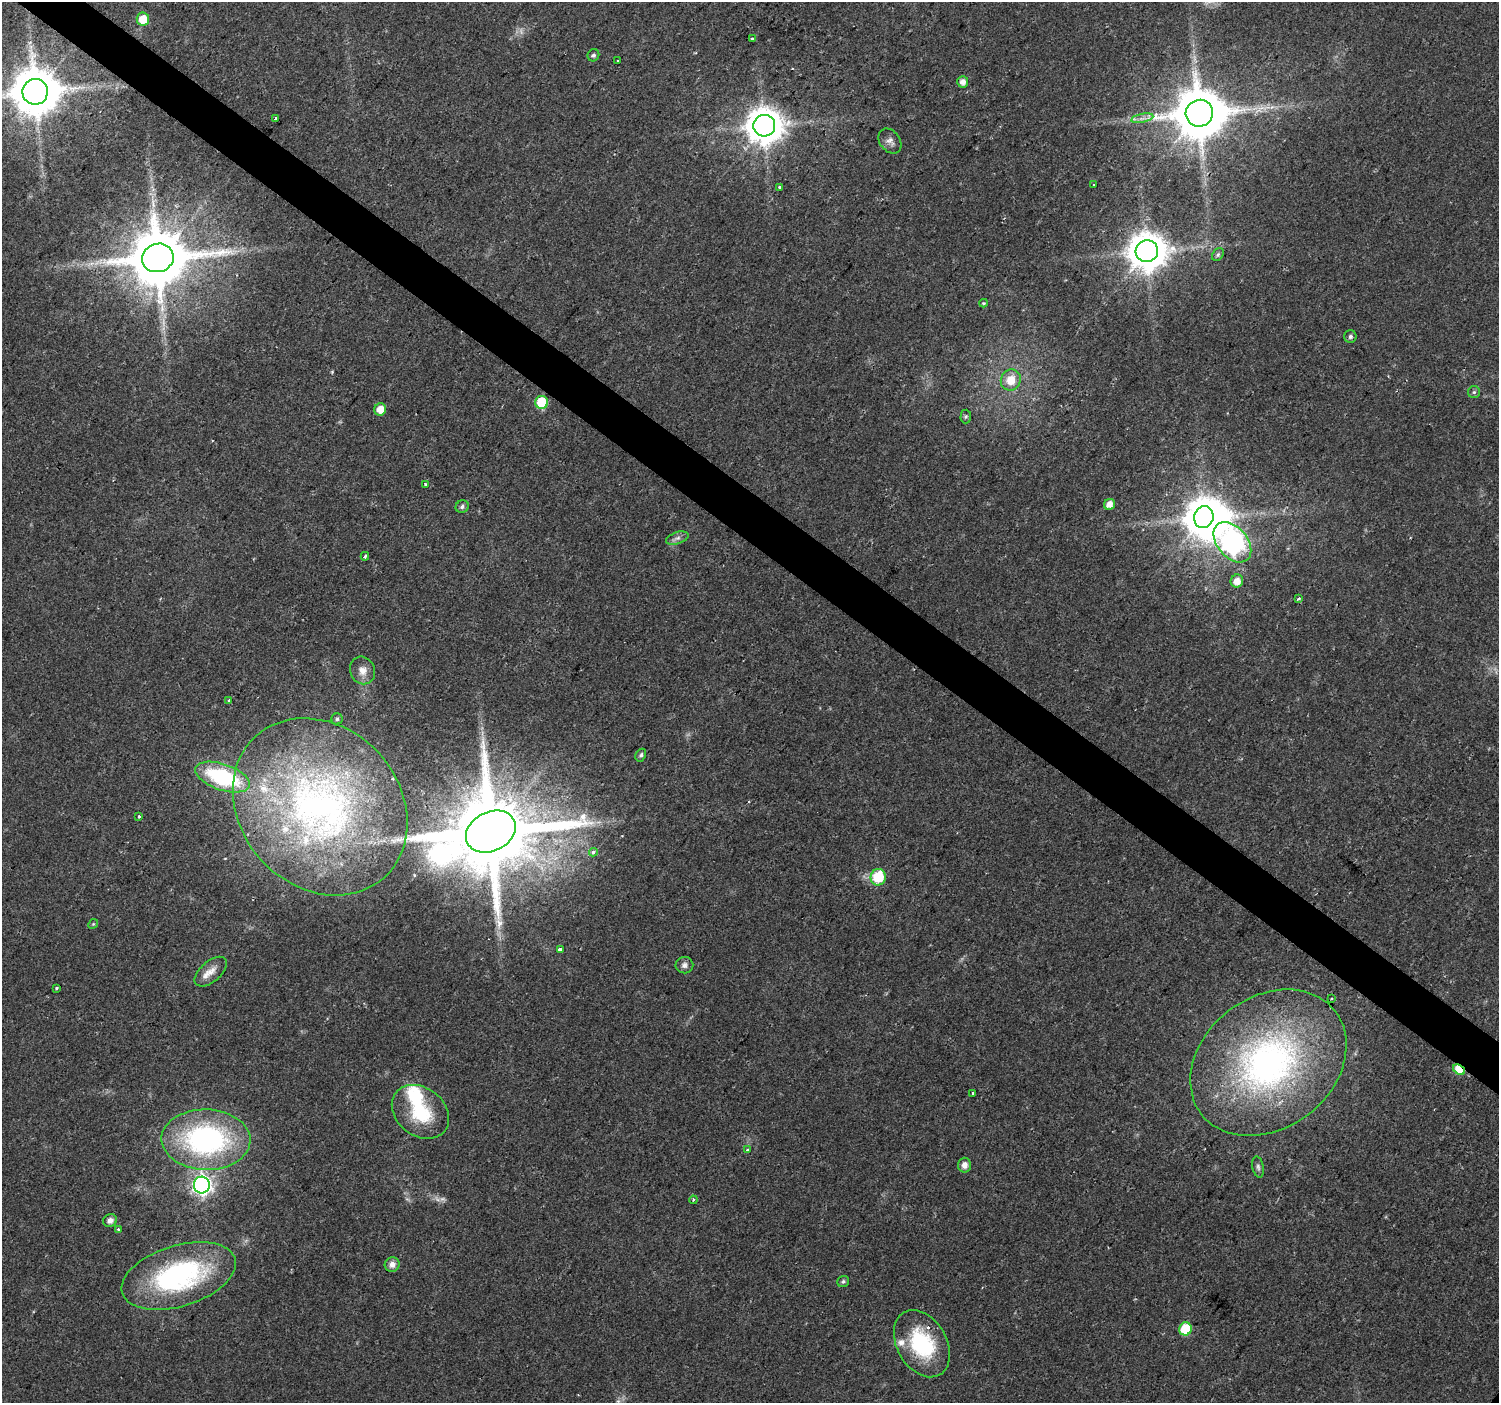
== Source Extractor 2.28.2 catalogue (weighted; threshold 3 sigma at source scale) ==
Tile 11 of 4 x 4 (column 3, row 3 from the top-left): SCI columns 2993-4489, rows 1576-2976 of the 5992 x 6024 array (HDU 1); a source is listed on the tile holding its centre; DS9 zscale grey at full resolution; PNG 1501 x 1405 px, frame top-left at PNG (2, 2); each listed source drawn as its Kron ellipse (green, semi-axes under 4 px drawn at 4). Shown black and unused: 4% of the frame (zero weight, under 2 of 3 exposures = <1% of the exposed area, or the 3 px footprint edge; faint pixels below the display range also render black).
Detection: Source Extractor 2.28.2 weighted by HDU 2 'WHT'; one run over the whole footprint, this tile lists its part. Background 0.0237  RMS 0.003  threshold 0.0134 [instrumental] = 3 sigma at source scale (4.5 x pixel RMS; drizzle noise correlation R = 1.50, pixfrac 1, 0.0396/0.0396 arcsec/px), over >= 5 px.
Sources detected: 78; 4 too faint to see at this stretch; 2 inside a brighter object's white glare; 1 cosmic-ray / hot-pixel residue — neither listed nor drawn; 6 inside a brighter listed object's ellipse — not listed separately; the other 65 listed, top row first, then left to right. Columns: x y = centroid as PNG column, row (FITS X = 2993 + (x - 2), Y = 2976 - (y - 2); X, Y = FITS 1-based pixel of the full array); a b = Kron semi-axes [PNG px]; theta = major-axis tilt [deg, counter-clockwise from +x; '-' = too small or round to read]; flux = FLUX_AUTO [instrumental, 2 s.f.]
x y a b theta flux
143 19 6 6 - 5.9
752 39 3 3 - 1.3
593 55 6 5 - 0.64
618 60 3 2 - 0.39
963 82 6 5 - 1.9
35 92 13 12 - 1600
1199 113 14 13 - 2000
1142 118 11 3 11 1.2
276 119 3 3 - 1.6
764 126 11 11 - 750
890 141 13 10 -53 1.7
1093 185 3 2 - 0.4
780 187 3 3 - 1.8
1147 251 11 11 - 870
1218 255 7 5 50 0.59
158 258 16 14 17 2700
984 303 4 4 - 0.38
1350 336 6 6 - 0.87
1011 380 10 10 - 5.3
1474 392 6 6 - 0.58
542 402 6 6 - 15
380 409 6 6 - 3.3
966 416 7 5 88 0.56
425 484 3 3 - 0.8
1109 504 6 5 - 2.8
462 507 6 6 - 0.94
1204 517 11 9 71 680
677 538 11 6 18 1.2
1232 542 23 15 -50 220
365 556 4 3 - 0.95
1237 581 7 6 - 2.9
1299 599 4 3 - 0.67
362 670 14 12 -68 2.8
229 700 3 3 - 0.44
337 719 5 5 - 0.51
641 755 7 5 61 0.72
223 777 28 13 -19 32
320 807 96 79 -47 120
139 816 3 3 - 0.52
491 832 26 19 27 5900
593 852 4 4 - 0.86
878 877 8 7 - 12
93 924 5 4 - 0.36
560 950 4 4 - 1.2
684 965 9 8 - 1.3
211 972 19 10 41 3.5
56 988 4 3 - 0.48
1332 999 3 2 - 0.3
1268 1063 85 65 38 110
1459 1070 6 4 -36 9.3
973 1093 3 3 - 1.9
420 1112 31 24 -38 16
206 1140 44 30 -1 67
747 1150 3 3 - 0.67
964 1165 7 6 - 1.8
1258 1167 11 5 -79 0.88
202 1185 8 8 - 140
693 1200 4 3 - 0.39
110 1220 7 6 - 1.8
118 1229 4 3 - 0.68
392 1264 7 7 - 2
179 1276 59 30 17 56
843 1282 6 5 - 0.61
1185 1329 6 6 - 12
922 1344 36 25 -60 24
Overlapping masked pixels (flux is a lower limit): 3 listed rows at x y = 35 92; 491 832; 1459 1070
Isophote crosses this tile's border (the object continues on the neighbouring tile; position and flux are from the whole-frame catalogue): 1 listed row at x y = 35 92